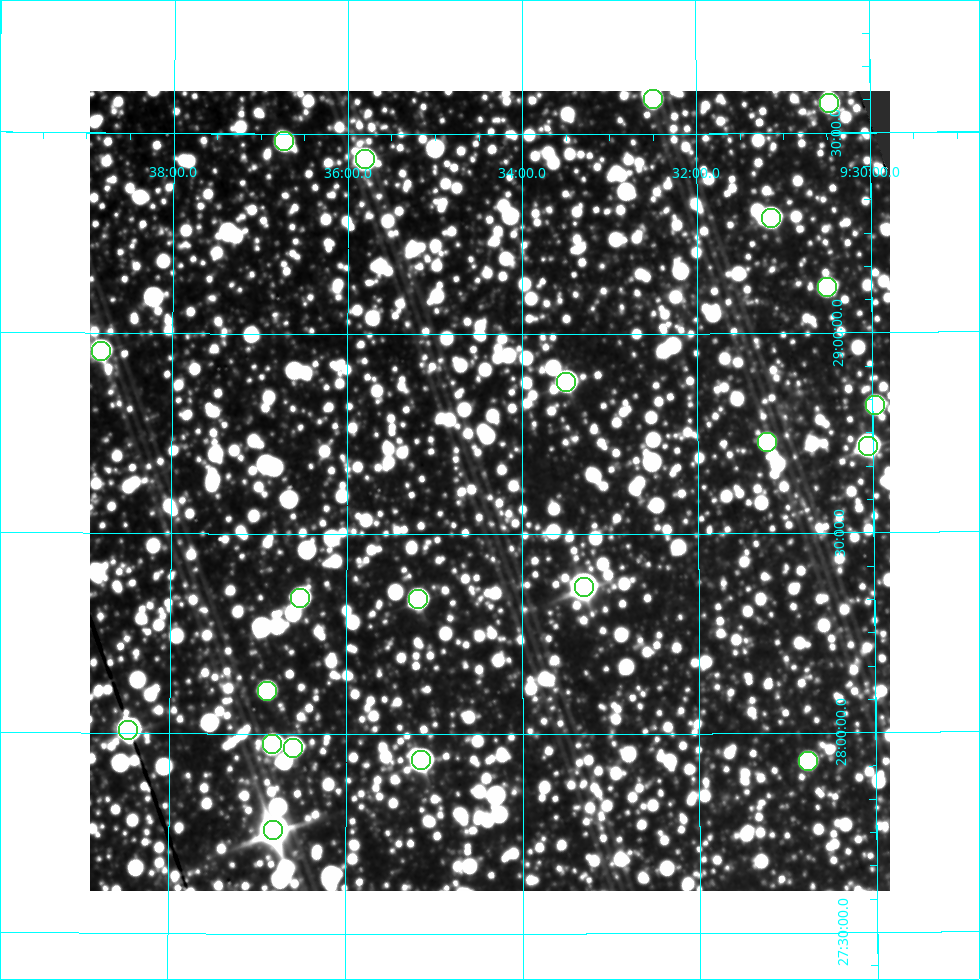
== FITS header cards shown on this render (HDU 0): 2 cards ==
NAXIS1  =                  800
NAXIS2  =                  800

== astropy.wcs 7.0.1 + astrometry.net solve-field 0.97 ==
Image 800 x 800 px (HDU 0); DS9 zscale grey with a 90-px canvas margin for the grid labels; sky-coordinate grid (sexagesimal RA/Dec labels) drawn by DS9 from the SOLVED WCS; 21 Tycho-2 reference stars matched to detected sources circled (green)
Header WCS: RA---AIT/DEC--AIT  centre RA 09:34:22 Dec +28:37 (143.59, +28.61 deg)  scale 9 arcsec/px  FOV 120.0' x 120.0'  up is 0 deg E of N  parity normal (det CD < 0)
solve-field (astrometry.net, Tycho-2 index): SOLVED blind (the header's WCS was not the basis of the solution)
Solved WCS: RA---TAN-SIP/DEC--TAN-SIP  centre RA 09:34:22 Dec +28:37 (143.59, +28.61 deg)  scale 9 arcsec/px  FOV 120.0' x 120.1'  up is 0 deg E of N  parity normal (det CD < 0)
Header WCS and blind solve agree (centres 1.4 arcsec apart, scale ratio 0.9999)
Tycho-2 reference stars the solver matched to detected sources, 21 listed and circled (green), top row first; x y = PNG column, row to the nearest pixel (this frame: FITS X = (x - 90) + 1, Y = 800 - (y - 91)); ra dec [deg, ICRS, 3 dp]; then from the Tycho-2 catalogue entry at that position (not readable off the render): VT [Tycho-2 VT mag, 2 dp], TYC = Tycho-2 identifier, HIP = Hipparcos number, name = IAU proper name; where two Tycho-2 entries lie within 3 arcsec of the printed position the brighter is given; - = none
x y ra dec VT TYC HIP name
653 99 143.124 +29.587 9.43 1965-401-1 - -
829 103 142.617 +29.573 9.21 1965-389-1 46625 -
284 141 144.184 +29.480 9.45 1965-373-1 - -
365 159 143.950 +29.437 9.14 1965-473-1 - -
771 218 142.786 +29.289 9.02 1965-360-1 46694 -
827 287 142.626 +29.114 9.56 1965-1111-1 - -
101 351 144.704 +28.955 9.43 1965-802-1 - -
566 382 143.374 +28.881 8.86 1965-448-1 - -
875 405 142.492 +28.819 9.79 1965-685-1 - -
767 442 142.802 +28.728 10.16 1965-114-1 - -
868 446 142.513 +28.717 8.27 1965-310-1 46591 -
584 587 143.326 +28.368 6.52 1965-655-1 46891 -
300 598 144.131 +28.340 9.33 1965-735-1 - -
418 599 143.796 +28.337 9.20 1965-1075-1 - -
267 691 144.225 +28.107 9.68 1965-238-1 - -
128 730 144.615 +28.006 7.92 1965-1224-1 47311 -
272 744 144.208 +27.973 9.26 1965-764-1 47176 -
293 748 144.150 +27.965 9.47 1965-940-1 - -
421 760 143.786 +27.934 8.40 1965-68-1 - -
808 761 142.691 +27.930 10.15 1965-880-1 - -
273 830 144.204 +27.759 7.08 1965-828-1 47173 -